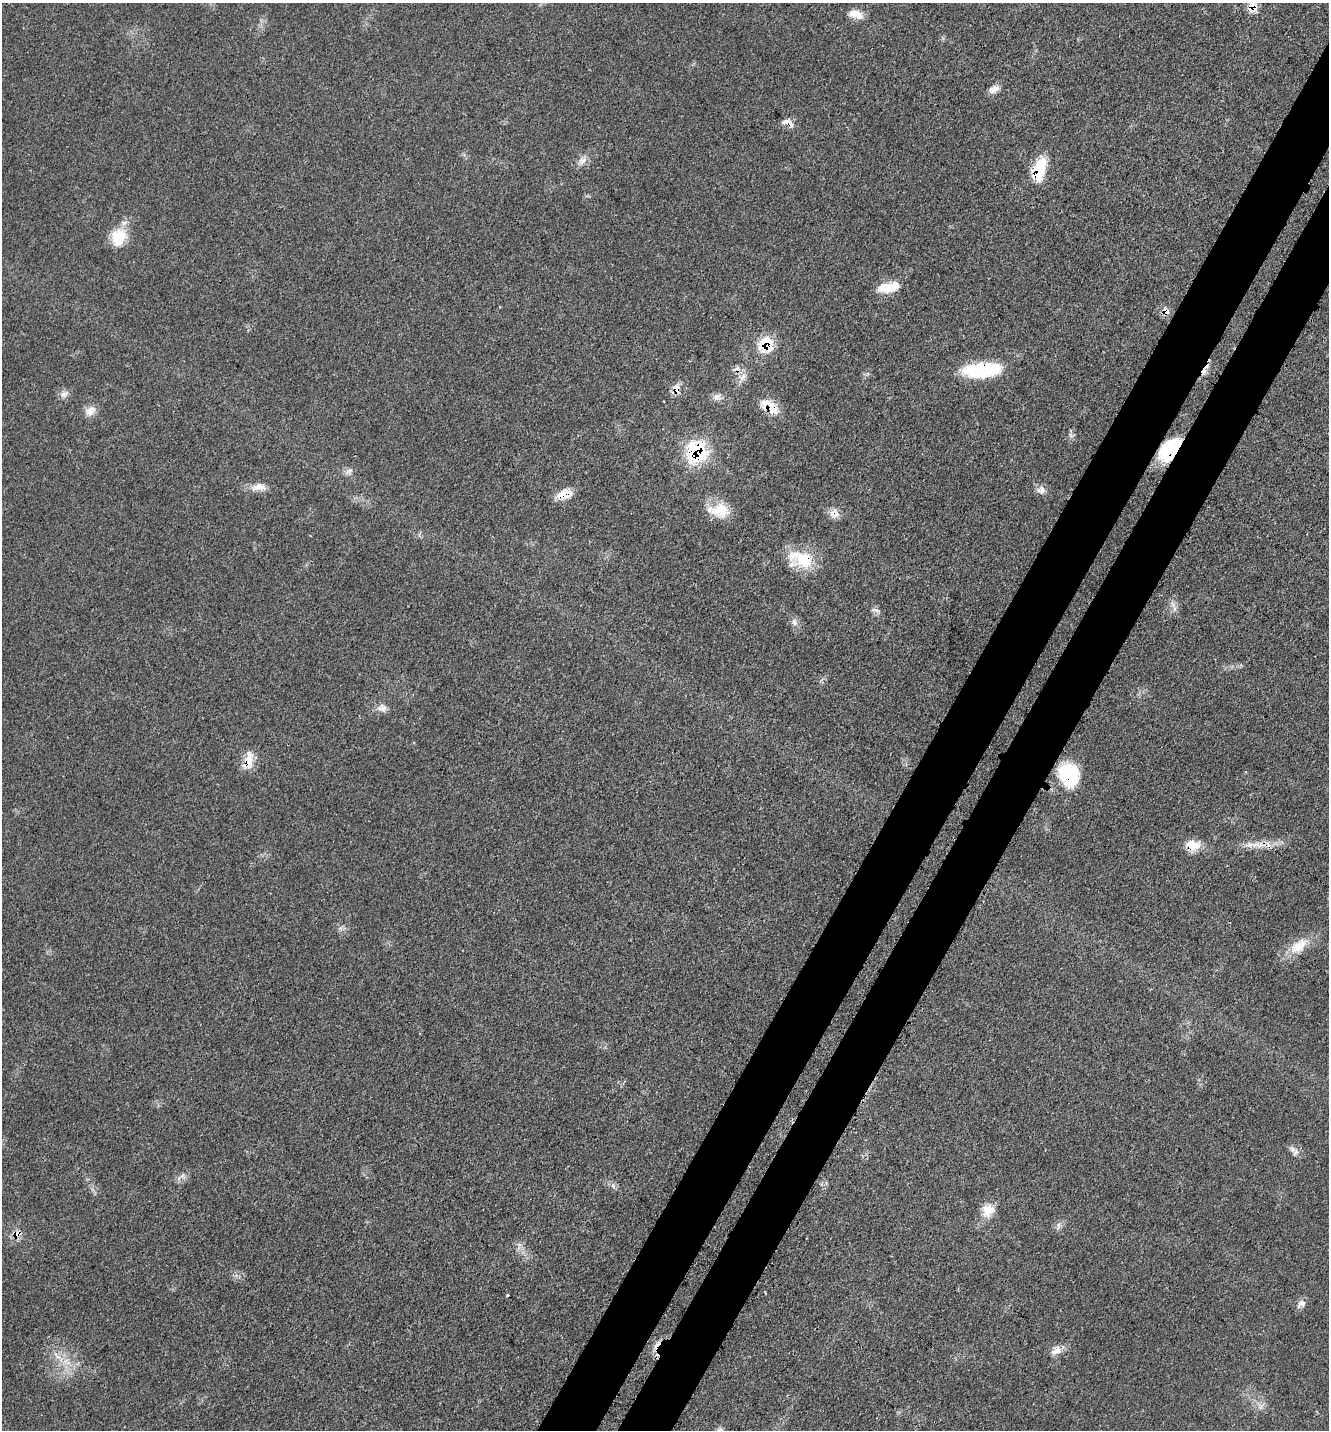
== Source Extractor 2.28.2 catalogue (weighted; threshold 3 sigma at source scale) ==
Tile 10 of 4 x 4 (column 2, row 3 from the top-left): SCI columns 1563-2889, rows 1528-2955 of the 5919 x 5911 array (HDU 1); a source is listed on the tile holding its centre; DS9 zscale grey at full resolution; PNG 1331 x 1432 px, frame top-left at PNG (2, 3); no overlay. Shown black and unused: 8% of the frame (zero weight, under 3 of 4 exposures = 9% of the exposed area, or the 3 px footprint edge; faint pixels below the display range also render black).
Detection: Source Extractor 2.28.2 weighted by HDU 2 'WHT'; one run over the whole footprint, this tile lists its part. Background 0.0616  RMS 0.0036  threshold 0.0161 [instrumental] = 3 sigma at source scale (4.5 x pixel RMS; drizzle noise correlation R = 1.50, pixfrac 1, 0.05/0.05 arcsec/px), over >= 5 px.
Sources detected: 52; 4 cosmic-ray / hot-pixel residue — not listed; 2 inside a brighter listed object's ellipse — not listed separately; the other 46 listed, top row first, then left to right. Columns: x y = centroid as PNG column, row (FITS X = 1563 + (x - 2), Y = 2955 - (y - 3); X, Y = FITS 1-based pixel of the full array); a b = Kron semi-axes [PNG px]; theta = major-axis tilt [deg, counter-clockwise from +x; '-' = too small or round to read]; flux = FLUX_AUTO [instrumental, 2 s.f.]
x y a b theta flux
1252 7 11 8 59 5
856 14 18 9 -16 3.8
994 89 14 7 21 2.6
787 122 16 8 -18 2.3
582 161 13 8 28 2.4
1038 171 31 15 72 12
119 237 24 18 64 9.1
888 287 23 10 10 8.2
1165 311 8 7 - 2.4
766 345 15 13 89 13
982 370 37 14 4 27
742 377 13 8 35 2.3
676 389 11 9 -87 3.5
64 394 14 7 29 1.8
717 397 11 8 14 1.9
770 407 24 11 -32 7.6
90 411 15 11 41 3.2
1170 449 25 14 51 23
697 452 18 17 - 32
349 471 12 4 40 1
259 487 21 9 2 3.6
1042 490 13 6 -89 1.6
564 494 16 10 13 6.6
720 510 25 18 -4 8.6
834 513 14 10 -10 2.8
801 559 37 18 -22 13
1174 609 7 4 72 0.93
875 610 10 4 -19 1
794 622 9 7 -73 1.5
382 708 12 10 -4 2.3
248 760 25 10 77 5.4
1071 774 28 22 -14 18
1193 845 17 13 -13 5.9
1258 845 23 8 -2 5
1299 946 29 15 39 8.1
1296 1152 7 5 36 1.1
613 1186 7 6 - 1.1
988 1211 19 16 53 5.4
1058 1225 9 4 81 1
17 1234 13 8 17 2.4
766 1293 3 2 - 0.31
507 1295 3 2 - 0.49
1301 1303 11 8 26 1.9
1056 1351 16 9 40 2.9
1261 1407 7 4 72 0.96
719 1430 10 6 30 1.2
Overlapping masked pixels (flux is a lower limit): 18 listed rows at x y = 1252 7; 787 122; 1038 171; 1165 311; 766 345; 982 370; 676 389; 770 407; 1170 449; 697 452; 564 494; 834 513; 801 559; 248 760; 1071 774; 1193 845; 1258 845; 17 1234
Isophote crosses this tile's border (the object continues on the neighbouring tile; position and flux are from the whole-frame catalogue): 2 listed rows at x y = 1252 7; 719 1430